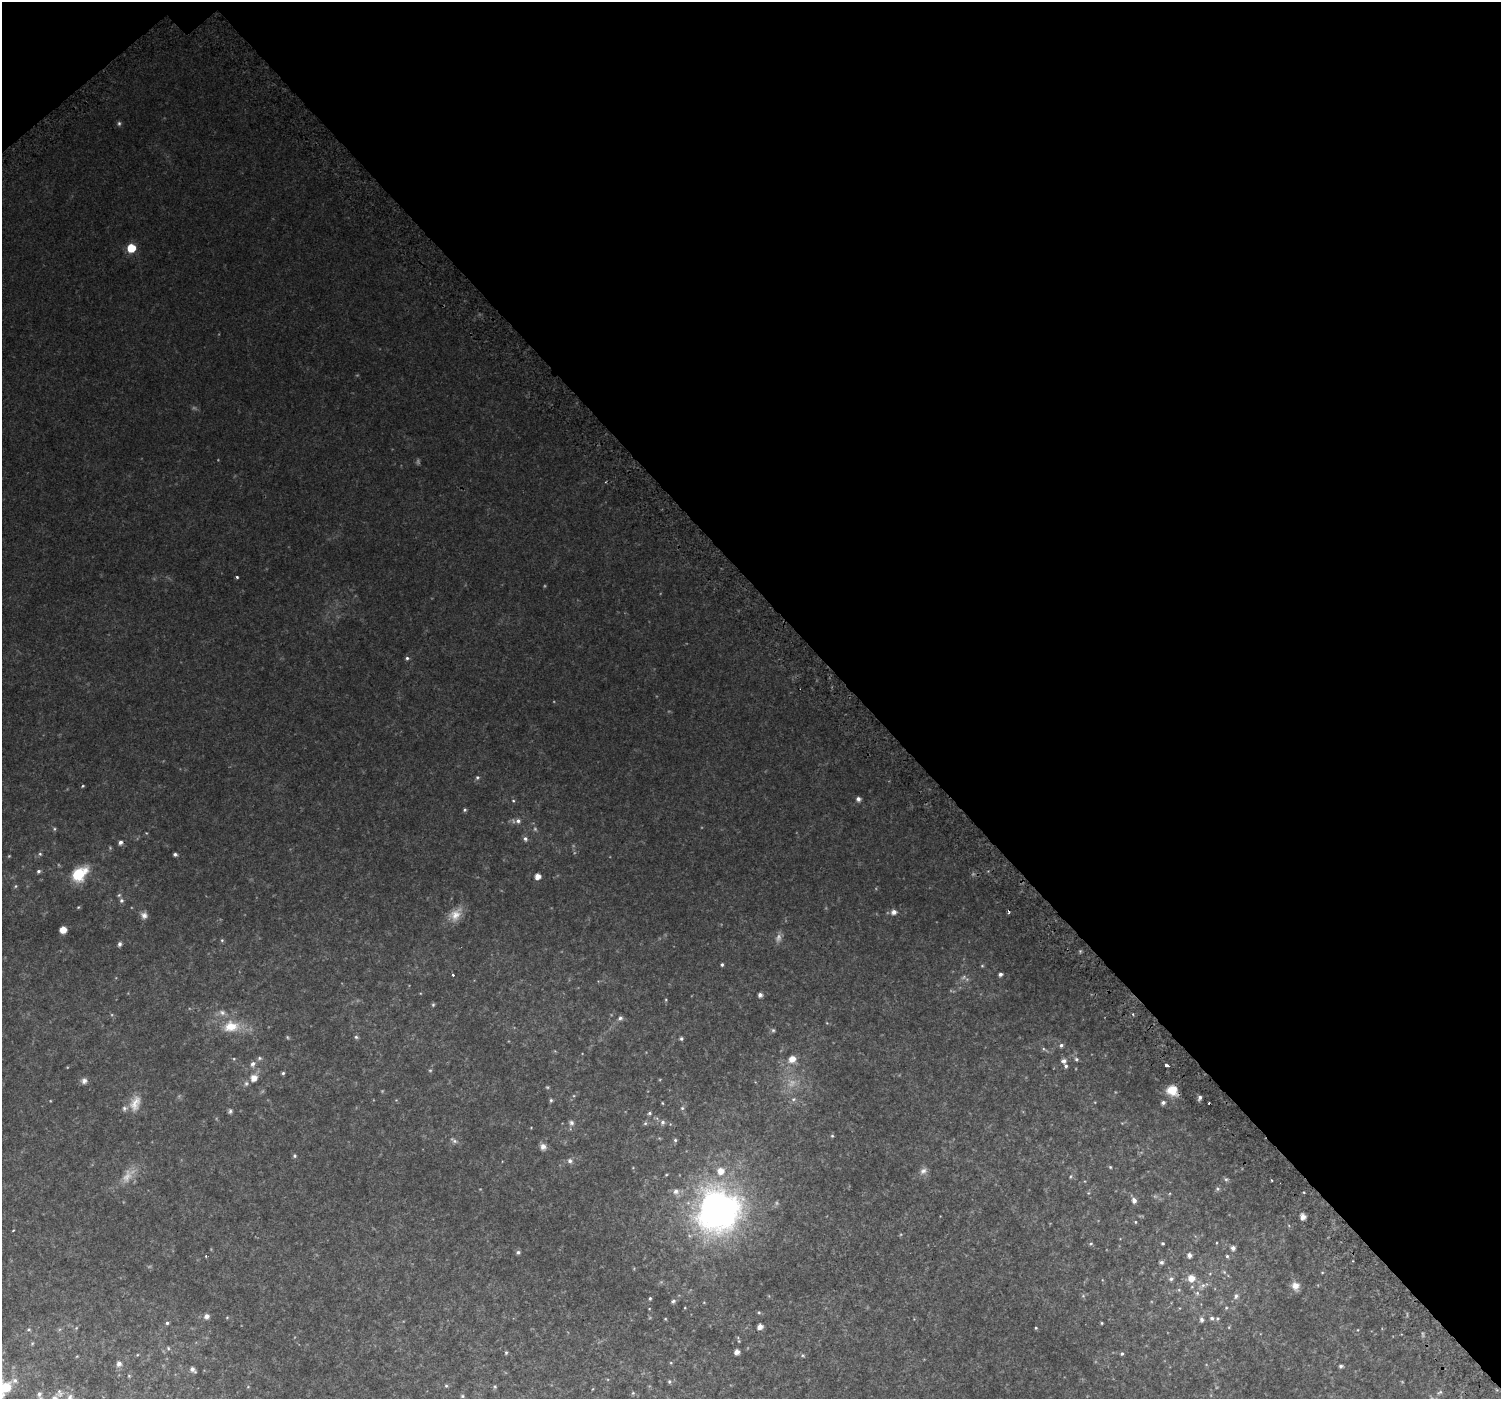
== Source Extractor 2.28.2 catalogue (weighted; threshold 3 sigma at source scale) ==
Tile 3 of 4 x 4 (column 3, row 1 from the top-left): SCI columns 3048-4546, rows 4469-5865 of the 6107 x 6073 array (HDU 1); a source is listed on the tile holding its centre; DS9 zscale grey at full resolution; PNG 1503 x 1401 px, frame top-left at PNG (2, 2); no overlay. Shown black and unused: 43% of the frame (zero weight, under 2 of 3 exposures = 3% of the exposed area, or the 3 px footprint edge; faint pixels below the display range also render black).
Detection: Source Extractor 2.28.2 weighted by HDU 2 'WHT'; one run over the whole footprint, this tile lists its part. Background 0.0548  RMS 0.0081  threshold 0.0365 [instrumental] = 3 sigma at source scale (4.5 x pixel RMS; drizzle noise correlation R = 1.50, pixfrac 1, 0.0396/0.0396 arcsec/px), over >= 5 px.
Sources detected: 150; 11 too faint to see at this stretch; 4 cosmic-ray / hot-pixel residue — not listed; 5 inside a brighter listed object's ellipse — not listed separately; the other 130 listed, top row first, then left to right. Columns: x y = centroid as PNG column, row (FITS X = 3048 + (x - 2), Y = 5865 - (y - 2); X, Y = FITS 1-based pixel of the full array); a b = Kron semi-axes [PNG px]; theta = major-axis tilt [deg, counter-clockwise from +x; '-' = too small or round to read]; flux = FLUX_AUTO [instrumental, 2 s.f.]
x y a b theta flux
119 123 6 5 - 1.3
131 248 6 5 - 23
237 577 3 3 - 1.1
407 658 5 4 - 1.4
477 777 5 5 - 1.3
83 786 4 3 - 0.75
858 799 5 5 - 2.8
513 801 5 4 - 0.87
465 810 5 4 - 1.2
518 821 7 7 - 2.8
54 829 6 4 90 0.99
525 839 7 5 -72 2
120 842 5 5 - 2.3
40 854 5 5 - 1.1
175 854 4 4 - 1.8
39 871 5 5 - 1.4
79 874 17 11 40 26
537 876 5 5 - 6.6
15 886 5 3 - 0.83
121 900 6 6 - 1.7
78 907 4 3 - 0.69
894 912 7 6 - 3.7
144 915 9 8 - 3.7
455 915 20 14 51 10
63 930 6 5 - 8
222 940 5 5 - 0.98
120 944 6 4 69 2.3
722 965 4 4 - 1.2
982 966 5 5 - 0.83
1000 974 4 4 - 2.3
964 977 7 4 70 1.4
760 995 4 4 - 2.7
666 1000 5 3 - 0.7
433 1005 5 4 - 1
222 1012 10 7 -24 3.7
620 1018 7 5 29 2
231 1026 22 14 6 19
773 1030 5 5 - 1.2
356 1037 5 5 - 1.3
681 1039 4 4 - 1.5
1061 1045 6 5 - 1.8
1044 1049 6 4 -70 1
259 1058 7 5 1 1.4
792 1059 8 7 - 7.1
1076 1059 6 5 - 1.4
1064 1061 7 6 - 2.6
253 1064 8 6 56 2.9
1167 1065 4 3 - 4.6
283 1073 4 4 - 1.2
254 1078 7 6 - 7.3
84 1081 8 7 - 3.1
246 1083 7 5 69 1.7
1173 1090 15 10 87 11
1200 1098 6 4 61 1.9
793 1099 7 5 21 1.8
551 1100 6 4 78 1.3
1163 1102 5 5 - 2.2
135 1103 23 13 71 10
662 1103 3 3 - 0.62
682 1108 6 5 - 1.3
230 1111 7 5 80 1.5
649 1113 6 4 3 1.2
663 1122 7 7 - 2.3
571 1123 8 7 - 2.4
645 1123 6 5 - 1.3
832 1136 5 4 - 0.93
675 1140 6 5 - 1.4
454 1141 12 5 -37 2.4
543 1147 9 7 -57 3.8
294 1156 5 5 - 1.1
570 1161 7 7 - 2.7
1110 1167 5 4 - 0.81
721 1171 8 8 - 8.3
923 1171 10 8 28 3.5
1070 1176 6 3 71 0.88
1226 1179 6 5 - 1.4
1272 1180 3 2 - 0.74
1217 1189 6 5 - 1.3
676 1191 9 9 - 4.1
1134 1200 7 6 - 3.2
718 1210 37 34 49 340
1303 1217 5 4 - 5
1135 1222 4 4 - 0.76
1163 1243 3 3 - 0.99
1091 1244 5 4 - 1.1
1233 1248 5 5 - 3
518 1252 6 5 - 1.6
1189 1255 5 4 - 3.3
1227 1256 5 4 - 1.2
1161 1262 6 5 - 1.8
1224 1272 7 4 -45 1.2
1191 1278 8 8 - 7.9
1171 1279 6 5 - 1.9
1295 1286 10 9 - 5.8
1179 1290 5 4 - 0.94
1197 1293 6 6 - 1.6
1236 1296 8 7 - 2.4
650 1298 3 3 - 0.94
673 1301 7 5 29 1.5
1226 1308 5 4 - 0.76
759 1312 5 4 - 0.86
206 1316 7 6 - 3.3
227 1317 5 3 - 0.63
1212 1318 7 6 - 2.2
1202 1319 6 5 - 2.4
167 1323 4 4 - 1.2
1102 1323 3 3 - 0.73
760 1326 5 4 - 4.6
1229 1327 5 3 - 0.65
1036 1328 4 3 - 0.78
29 1329 6 5 - 1.2
168 1348 5 4 - 0.92
506 1352 5 4 - 1
737 1352 5 4 - 4.4
1122 1354 5 4 - 1.2
119 1363 6 6 - 3.4
671 1363 5 4 - 0.79
1341 1366 4 4 - 1.8
193 1370 8 4 -42 2.8
129 1376 5 4 - 0.86
669 1382 6 5 - 1.2
446 1386 6 4 -67 1.1
6 1387 14 8 41 18
495 1387 6 5 - 1.1
1440 1392 9 5 30 1.8
59 1393 14 10 74 5.7
633 1393 6 5 - 1.1
39 1394 8 6 82 2.3
462 1396 6 5 - 1.1
70 1397 10 8 75 4.3
Isophote crosses this tile's border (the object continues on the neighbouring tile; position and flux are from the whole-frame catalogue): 1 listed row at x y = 70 1397